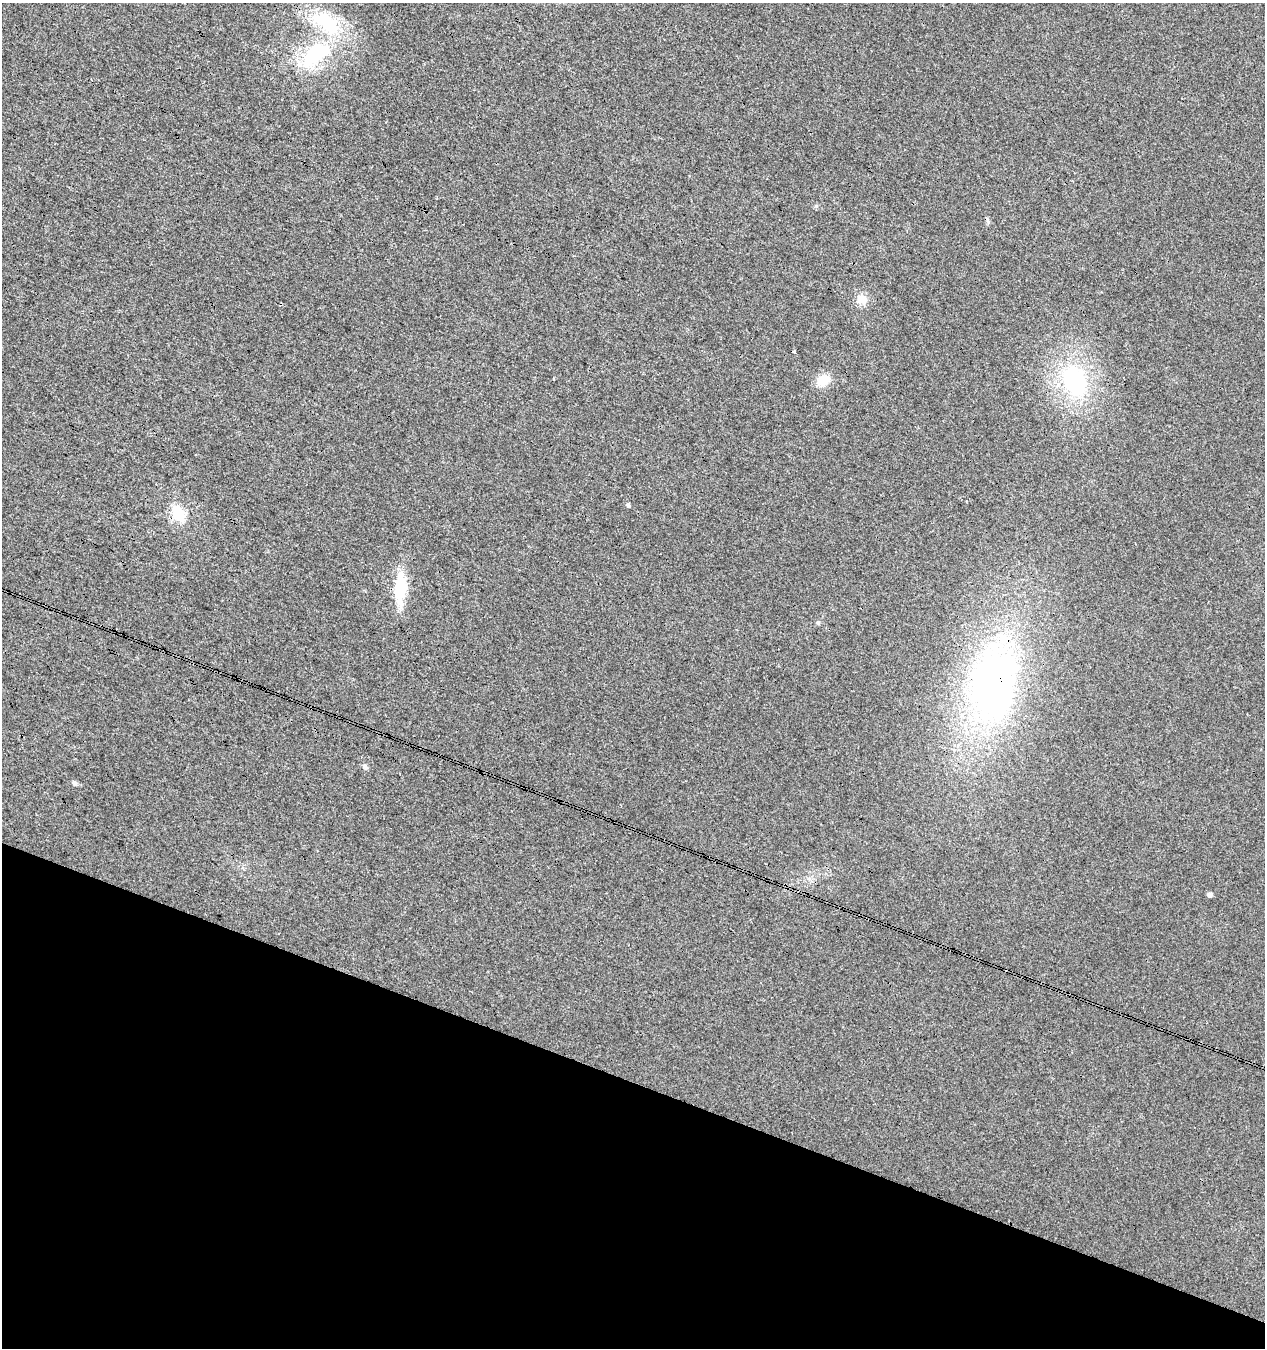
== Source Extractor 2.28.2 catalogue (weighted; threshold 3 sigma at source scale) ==
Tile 15 of 4 x 4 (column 3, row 4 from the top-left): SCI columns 2806-4068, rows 2-1347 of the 5549 x 5394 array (HDU 1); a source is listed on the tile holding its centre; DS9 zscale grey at full resolution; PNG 1267 x 1350 px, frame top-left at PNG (2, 3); no overlay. Shown black and unused: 20% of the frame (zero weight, under 3 of 4 exposures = <1% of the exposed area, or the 3 px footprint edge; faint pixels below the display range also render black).
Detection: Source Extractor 2.28.2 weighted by HDU 2 'WHT'; one run over the whole footprint, this tile lists its part. Background 0.00855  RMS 0.0049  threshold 0.0222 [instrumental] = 3 sigma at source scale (4.5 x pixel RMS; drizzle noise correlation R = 1.50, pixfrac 1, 0.0396/0.0396 arcsec/px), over >= 5 px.
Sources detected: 16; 2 cosmic-ray / hot-pixel residue — not listed; the other 14 listed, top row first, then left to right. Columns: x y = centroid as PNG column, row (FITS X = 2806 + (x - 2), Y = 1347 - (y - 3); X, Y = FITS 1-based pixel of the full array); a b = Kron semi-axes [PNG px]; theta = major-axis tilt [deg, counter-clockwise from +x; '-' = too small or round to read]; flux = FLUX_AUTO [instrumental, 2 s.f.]
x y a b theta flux
327 23 46 22 -42 31
316 53 47 23 35 39
988 220 10 4 -70 0.93
861 299 11 10 - 5.3
823 380 14 12 15 8.3
1075 381 33 22 -73 55
628 505 5 5 - 0.91
178 513 17 11 -60 13
400 588 28 11 87 24
818 622 6 5 - 0.72
993 683 59 35 79 230
365 767 8 5 -51 1.2
74 783 6 5 - 1.5
1210 894 5 5 - 1.6
Overlapping masked pixels (flux is a lower limit): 1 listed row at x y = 993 683
Unlisted compact peaks at least as high as the median listed source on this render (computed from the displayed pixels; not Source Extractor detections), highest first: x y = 816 206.